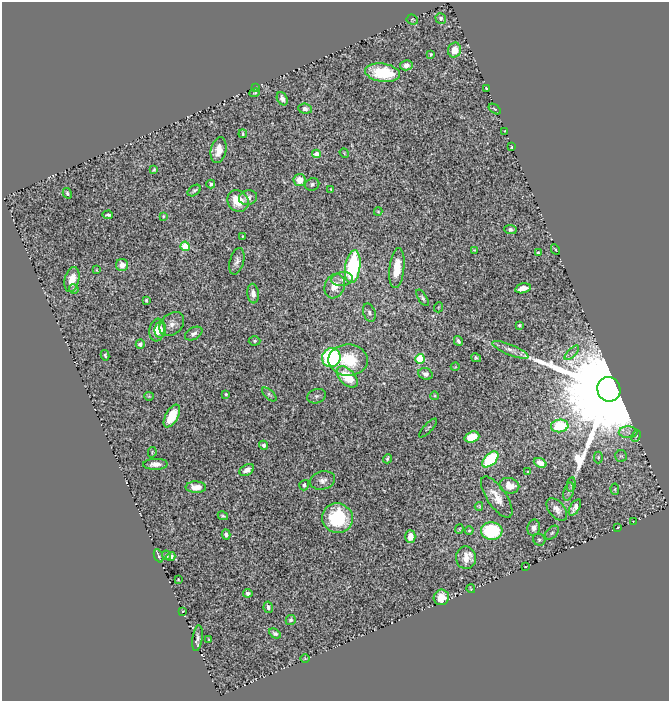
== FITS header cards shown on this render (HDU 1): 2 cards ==
NAXIS1  =                  667
NAXIS2  =                  699

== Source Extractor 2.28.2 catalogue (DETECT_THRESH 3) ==
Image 667 x 699 px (HDU 1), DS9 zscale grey, 1 PNG px = 1 image px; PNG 671 x 703 px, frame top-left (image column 1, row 699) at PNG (2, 2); each listed source drawn as its Kron ellipse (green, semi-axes under 4 px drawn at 4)
Background 0.845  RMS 0.024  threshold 0.0713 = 3 sigma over >= 5 px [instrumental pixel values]
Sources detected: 130; all 130 listed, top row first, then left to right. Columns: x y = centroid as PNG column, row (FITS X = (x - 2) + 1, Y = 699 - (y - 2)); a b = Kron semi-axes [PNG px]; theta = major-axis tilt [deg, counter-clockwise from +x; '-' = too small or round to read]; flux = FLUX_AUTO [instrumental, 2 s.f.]
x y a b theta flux
441 18 5 5 - 4.4
412 20 6 5 - 2
454 50 7 6 - 22
431 55 4 2 - 2.1
406 65 6 5 - 7.7
383 73 17 9 -8 81
255 88 4 2 - 1.7
486 88 4 2 - 1.7
255 93 5 4 - 1.5
282 99 7 5 -60 6.7
305 109 7 5 -7 5.4
495 109 7 4 -35 2.6
505 131 3 2 - 1.3
243 134 4 2 - 2.2
511 147 3 2 - 1.3
218 150 13 7 78 21
344 153 5 4 - 1.4
316 154 4 4 - 13
154 170 4 3 - 2.3
300 180 6 6 - 21
211 184 4 4 - 3.1
312 184 7 6 - 3.8
331 189 3 3 - 1.6
194 190 7 5 37 3.4
67 193 5 4 - 3.2
248 198 9 7 16 8.2
238 201 11 10 - 40
378 212 4 4 - 1.7
108 215 5 3 - 3.4
163 216 4 3 - 2.1
510 229 6 4 -3 4.2
242 236 3 2 - 1.1
185 246 5 4 - 72
555 249 5 2 - 1.2
474 250 3 2 - 1.3
538 253 3 3 - 2.1
237 261 14 7 74 8.1
122 265 6 6 - 15
353 267 16 7 82 200
397 268 20 7 84 36
97 270 3 2 - 1.1
342 279 11 7 9 7.7
72 280 13 7 76 23
335 286 12 10 69 23
523 288 8 5 13 12
74 289 5 4 - 1.9
253 293 10 5 -84 9.9
422 298 9 4 -58 3.7
146 300 3 3 - 2.2
439 307 5 3 - 1.3
369 313 9 6 -72 5.2
172 324 14 10 44 11
519 325 3 3 - 2.2
160 329 8 5 82 9.5
157 330 11 7 82 22
194 334 9 6 28 6.9
255 341 6 4 2 2.6
458 341 5 3 - 4
140 344 4 4 - 5.1
510 350 19 5 -22 8.8
572 353 9 3 45 3.5
105 355 5 3 - 2.8
331 357 9 9 - 230
476 358 5 4 - 2.8
420 359 5 4 - 71
348 360 20 15 -1 70
455 367 4 3 - 1.1
425 374 7 5 -19 6.8
347 377 13 7 -46 56
609 389 12 11 - 90000
226 394 4 3 - 2.1
269 394 9 4 -41 3.4
149 396 4 4 - 1.6
317 396 9 7 20 4.5
435 396 4 3 - 1.4
172 416 12 6 61 41
560 426 9 6 5 89
428 428 12 3 47 2.5
628 432 9 6 -1 6.5
636 436 6 4 65 1.6
472 437 7 5 19 40
264 445 5 4 - 6.9
152 452 5 3 - 1.5
621 456 6 6 - 2.7
598 457 6 4 88 2.3
387 459 5 3 - 2.8
490 459 10 5 44 160
540 463 6 4 -23 12
155 464 12 5 1 9.8
247 470 8 5 32 9.6
528 472 3 3 - 1.7
322 480 12 9 15 10
304 485 5 4 - 4.3
571 485 7 4 79 2.5
509 486 10 7 -13 21
196 487 10 6 -2 13
615 489 6 4 -85 1.9
569 491 9 5 75 4.2
497 497 24 9 -56 23
479 506 4 3 - 2.1
575 507 9 4 58 8.7
557 509 13 7 -49 11
223 516 5 4 - 2.4
337 518 15 14 - 100
633 522 3 2 - 2.4
618 527 3 2 - 1.4
534 528 8 6 78 7.9
459 529 5 4 - 1.7
469 530 4 3 - 2.1
492 531 10 8 -2 140
552 533 8 5 45 3.1
226 534 5 4 - 5.4
410 537 6 5 - 18
539 540 6 6 - 3.5
166 555 5 4 - 2.9
159 556 7 2 -68 2.9
171 557 4 4 - 5.1
466 558 11 10 - 20
525 566 3 2 - 1
178 579 3 2 - 1.3
471 589 4 3 - 1.8
248 593 5 4 - 4.5
441 597 8 7 - 23
268 607 6 4 -79 5.5
183 611 3 2 - 1.6
291 620 5 5 - 2.8
275 633 6 4 -29 4
197 638 13 5 82 5.9
208 639 3 2 - 1.1
305 658 5 3 - 1.3